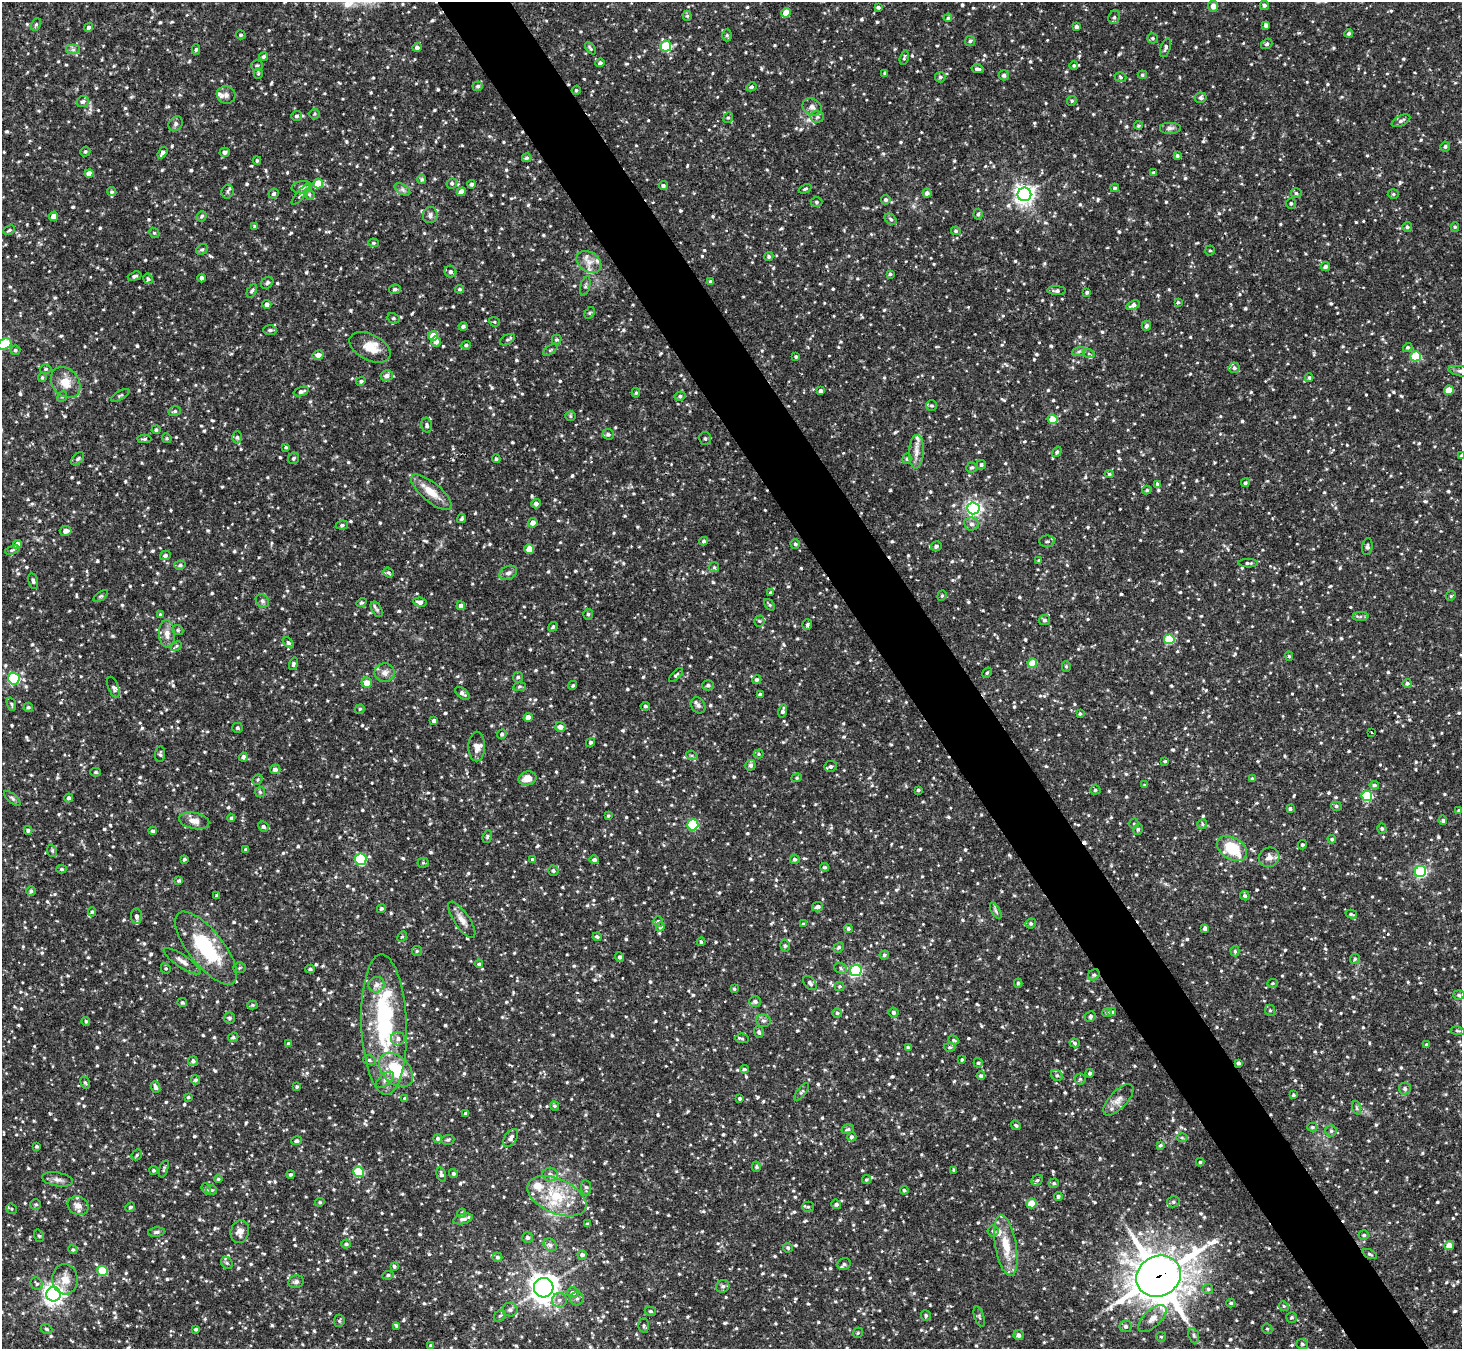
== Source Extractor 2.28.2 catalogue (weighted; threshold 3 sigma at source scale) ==
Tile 6 of 4 x 4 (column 2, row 2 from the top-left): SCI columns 1463-2922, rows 2987-4333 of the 5843 x 5836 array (HDU 1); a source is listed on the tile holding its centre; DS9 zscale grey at full resolution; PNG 1464 x 1351 px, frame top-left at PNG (2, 2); each listed source drawn as its Kron ellipse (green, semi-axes under 4 px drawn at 4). Shown black and unused: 5% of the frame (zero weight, under 2 of 3 exposures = <1% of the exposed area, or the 3 px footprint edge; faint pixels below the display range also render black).
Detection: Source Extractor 2.28.2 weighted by HDU 2 'WHT'; one run over the whole footprint, this tile lists its part. Background 0.123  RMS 0.0073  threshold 0.033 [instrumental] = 3 sigma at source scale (4.5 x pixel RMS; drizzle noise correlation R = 1.50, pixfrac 1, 0.05/0.05 arcsec/px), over >= 5 px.
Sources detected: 1323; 2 inside a brighter object's white glare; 2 cosmic-ray / hot-pixel residue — neither listed nor drawn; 20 inside a brighter listed object's ellipse — not listed separately; of the other 1299, all 500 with FLUX_AUTO >= 1.03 (the completeness limit of this list) listed and drawn (799 fainter detections not listed), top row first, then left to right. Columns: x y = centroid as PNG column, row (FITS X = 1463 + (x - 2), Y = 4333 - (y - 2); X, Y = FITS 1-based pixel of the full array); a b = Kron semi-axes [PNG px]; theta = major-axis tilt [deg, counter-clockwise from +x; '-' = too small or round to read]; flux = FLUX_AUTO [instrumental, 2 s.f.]
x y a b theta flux
1264 5 4 4 - 1.4
1213 6 5 5 - 4.6
878 7 4 3 - 1.4
786 13 5 4 - 11
687 16 5 4 - 1.1
1114 17 7 5 67 1.7
948 18 4 4 - 1.2
36 24 7 4 63 1.2
1266 25 4 4 - 2.3
88 27 4 4 - 1.6
1076 27 4 3 - 2
1349 33 4 4 - 1.3
241 35 5 4 - 1.3
727 35 6 4 -90 1.3
1153 38 5 5 - 1.3
970 41 5 5 - 1.2
1267 44 6 5 - 1.4
666 46 5 5 - 38
417 47 5 4 - 2.2
590 48 7 4 -51 1.2
1165 48 10 4 72 1.9
196 49 5 4 - 1.4
73 50 7 5 0 2
264 56 5 4 - 1.5
904 57 7 3 76 1.2
600 63 4 4 - 2.1
1074 65 4 4 - 1
257 66 6 5 - 1.6
977 69 6 3 -11 1.9
258 73 5 4 - 1.1
885 73 4 3 - 1.5
1004 75 5 5 - 2
1142 75 4 4 - 1
940 77 5 5 - 1.3
1120 77 6 4 -18 1.3
478 86 5 5 - 1.8
751 87 5 4 - 1.2
576 90 4 4 - 1.1
226 95 9 8 - 3.3
1201 98 6 5 - 1.8
1072 101 5 4 - 1.1
83 102 6 5 - 2.1
812 107 10 8 -32 3.3
315 114 5 5 - 1.1
297 116 5 5 - 1.7
728 117 5 4 - 1.2
817 117 7 6 - 1.7
1401 121 10 5 25 2.6
176 124 8 6 55 2
1138 126 4 4 - 1.1
1170 128 11 6 0 2.6
1445 146 5 4 - 1.4
85 152 5 4 - 1.2
225 152 5 4 - 2.2
162 153 6 4 56 1.9
1177 156 4 4 - 1.4
527 158 5 4 - 1.4
257 160 4 3 - 1
89 173 4 4 - 5.1
1154 173 4 3 - 1.1
422 179 4 4 - 1.4
452 183 5 5 - 1.4
318 184 5 4 - 16
471 184 4 4 - 1.9
663 186 4 4 - 1.7
302 187 10 6 6 2.6
1115 188 4 4 - 1.4
402 189 8 5 -31 2
805 189 7 3 25 1.1
112 192 5 4 - 1.2
227 192 7 6 - 1.9
461 192 4 4 - 8
927 193 4 4 - 2.5
1296 193 5 4 - 1.3
274 194 5 4 - 1.6
301 194 13 4 50 2
309 194 6 4 -45 1.4
1024 194 7 7 - 390
1393 194 5 5 - 1.2
886 200 5 4 - 1.5
817 202 6 5 - 1.3
1291 203 5 5 - 1.2
978 214 5 4 - 1.1
430 215 8 7 - 2.7
53 216 5 4 - 4.9
202 216 5 4 - 1.6
891 219 7 4 -40 1.4
255 226 4 3 - 1.1
1407 227 5 5 - 1.3
1455 227 5 4 - 1.1
9 230 6 3 25 1.2
956 231 5 4 - 1
154 233 5 4 - 1.1
373 243 5 4 - 1
202 249 6 5 - 1.4
1210 251 5 5 - 1.1
769 257 4 4 - 1.5
589 262 13 10 -34 6.6
1325 267 5 4 - 2.4
450 272 6 5 - 2.2
890 274 4 4 - 1.1
135 276 7 4 17 1.6
202 278 4 3 - 2.4
148 279 5 5 - 1.3
711 281 3 3 - 1.5
267 283 7 5 44 1.7
585 286 10 4 74 1.6
395 289 6 4 11 1.6
459 289 4 4 - 1.3
252 291 7 4 63 1.4
1057 291 9 4 -3 2.3
1087 292 3 3 - 1.3
1178 302 3 3 - 1
267 304 4 4 - 2.4
1133 305 7 4 27 2.9
590 313 6 4 59 1.1
393 318 6 5 - 1.4
494 322 6 4 -21 1.1
1146 326 5 4 - 1.6
463 327 4 4 - 1.7
270 330 7 5 1 1.4
433 336 5 5 - 11
556 339 5 5 - 1.2
507 340 8 4 31 1.4
436 341 5 5 - 4
5 344 7 5 27 30
466 345 5 4 - 1.3
370 347 22 13 -27 11
1408 347 5 4 - 1.3
15 350 5 4 - 1.3
550 350 8 4 35 1.1
1079 351 7 4 19 1.6
1089 354 6 4 -20 1.1
318 355 5 5 - 3.6
1416 356 5 5 - 33
796 357 3 3 - 1.2
1234 368 5 5 - 1.7
45 369 6 4 -1 1.3
1461 371 13 5 -10 2.1
387 375 6 5 - 3.1
42 378 4 3 - 1
1309 378 4 3 - 1.1
361 381 5 4 - 1.5
66 382 17 13 -50 11
1449 390 5 4 - 15
301 391 8 4 18 2
820 391 4 4 - 1.8
636 393 5 4 - 1.1
120 395 10 4 30 1.4
62 396 6 4 65 1.1
680 396 5 4 - 1.5
931 405 5 5 - 1.4
175 411 6 5 - 1.4
571 416 5 5 - 1
1053 419 5 5 - 19
427 425 8 5 -78 1.7
156 430 4 4 - 1.4
608 434 6 5 - 1.3
237 437 6 5 - 1.5
167 438 5 4 - 1
705 438 6 6 - 1.7
144 439 7 4 -2 1.4
286 447 3 3 - 1.1
916 452 17 7 87 5.6
1057 452 6 4 53 1.3
1461 456 4 4 - 1.3
294 458 6 5 - 1.4
78 459 8 5 45 1.6
496 459 4 4 - 1.2
907 459 5 4 - 1.1
981 465 4 4 - 1.4
972 467 5 5 - 1.4
1109 474 4 4 - 1.1
1245 483 4 4 - 1.2
1158 484 4 4 - 1.6
1147 490 5 4 - 1.1
431 492 25 9 -40 12
536 504 5 4 - 2.6
973 508 6 6 - 210
462 519 5 4 - 1.4
533 523 5 4 - 4.3
971 524 7 6 - 2.5
342 525 6 4 10 1.6
66 531 6 5 - 3.2
704 541 4 4 - 1.4
1047 541 8 5 0 1.8
17 544 4 4 - 4.8
795 544 4 4 - 1.2
936 546 5 5 - 2.2
1367 547 9 5 81 1.8
529 549 5 4 - 9.6
12 550 7 4 18 1.3
165 555 5 4 - 2.1
1039 560 4 3 - 1
1248 563 10 4 -1 1.7
180 565 6 4 12 1.4
714 567 5 5 - 1
389 573 5 4 - 1.3
508 573 9 6 28 2.9
33 581 8 4 -77 1.8
770 593 4 4 - 1.1
101 596 8 4 35 1.3
942 596 5 4 - 1.1
1451 596 5 4 - 1.1
262 601 7 6 - 1.8
420 602 6 4 -8 2.7
361 603 5 4 - 1.2
770 605 6 4 -53 1.1
461 606 4 4 - 3.1
377 609 8 5 -60 1.6
588 614 5 4 - 1.2
160 615 4 4 - 1.3
1360 617 8 4 1 1.5
1044 620 5 5 - 1.8
759 621 5 5 - 1.1
807 624 5 5 - 1.3
553 627 5 4 - 1.2
178 630 6 5 - 1.2
167 634 14 8 -87 5.2
1169 639 5 5 - 38
288 643 7 4 -44 1.2
176 646 6 4 24 1.1
1289 656 4 4 - 1.1
1032 663 5 4 - 19
293 664 6 4 74 1.6
1066 666 5 4 - 1.1
385 673 10 9 - 4.2
987 673 5 3 - 1.1
676 675 9 4 45 1.3
518 677 5 5 - 1.5
14 679 6 6 - 85
757 680 5 4 - 1.8
367 683 5 5 - 7
1407 683 4 4 - 1.5
573 685 5 4 - 1.1
708 685 6 5 - 1.8
113 687 11 5 -69 2
519 687 6 4 6 1.1
462 693 8 4 -39 2.3
760 695 4 3 - 1.8
11 704 7 3 -70 1.1
698 705 8 6 -54 2.4
645 706 5 4 - 1.3
28 707 4 4 - 1.3
360 709 5 4 - 1.1
783 711 7 3 76 2.2
1080 714 3 3 - 1.1
528 717 4 4 - 7.2
434 721 4 3 - 2.2
560 727 5 5 - 3.8
237 728 5 5 - 1.4
1372 732 3 3 - 2
502 734 5 4 - 1.5
590 742 5 4 - 1.5
477 746 15 8 89 4.7
160 754 8 5 85 1.7
759 754 5 4 - 1.1
692 756 6 4 -18 1.1
243 757 4 4 - 2.1
1165 761 4 3 - 1.1
750 765 5 5 - 1.8
831 766 6 5 - 2.1
275 769 5 4 - 2.8
96 772 5 4 - 1.2
527 778 9 7 12 7.2
797 778 5 4 - 1.1
257 779 5 4 - 1
1252 779 3 3 - 1.2
1145 785 4 3 - 1.1
1374 785 4 3 - 1.3
918 790 3 3 - 1.2
1095 790 5 4 - 1
260 792 5 5 - 1.3
1367 796 5 5 - 54
12 798 10 4 -39 1.6
69 798 4 4 - 2.1
1336 806 5 4 - 1.4
1290 809 4 4 - 1.4
1459 810 4 3 - 1.2
608 816 4 3 - 1.1
231 818 4 4 - 1
1443 820 5 4 - 1.5
194 821 15 8 -11 5.6
1134 823 5 4 - 1
1202 824 5 4 - 1.1
693 825 5 5 - 54
263 826 5 5 - 1.7
1382 828 5 4 - 1.3
1138 829 6 4 77 1.4
28 830 4 4 - 1.5
153 831 4 3 - 1.4
487 837 6 4 67 1.3
1332 839 4 4 - 1.3
1302 845 5 4 - 1.1
246 849 4 3 - 1.2
1232 849 16 11 -31 28
52 851 6 5 - 1.2
1269 857 10 9 - 4.5
184 859 3 3 - 1.2
361 859 6 5 - 58
533 859 4 3 - 1.9
795 859 5 4 - 1.7
594 860 5 4 - 2.1
423 863 5 5 - 1.1
825 867 4 4 - 1.2
61 869 5 4 - 1.3
553 871 5 5 - 1.7
1420 872 6 5 - 100
179 881 4 4 - 1.3
31 891 5 5 - 1.2
217 896 4 3 - 2.1
1245 896 5 4 - 1.5
818 907 5 4 - 2.6
381 908 4 4 - 1.3
996 911 9 4 -61 1.6
92 912 4 4 - 1.1
1351 914 6 3 -15 1.3
137 916 7 5 -82 2.2
462 920 21 7 -56 6
658 922 5 5 - 1.3
1031 923 5 5 - 1.5
803 924 4 4 - 1
660 927 5 4 - 1.3
1205 928 4 4 - 2.2
848 929 4 4 - 1.5
402 937 5 4 - 1.1
597 937 4 4 - 1.5
701 942 4 3 - 1.1
785 946 6 5 - 1.3
839 947 5 4 - 1.5
206 948 44 17 -51 52
417 951 5 5 - 1.1
1235 951 5 4 - 1.2
884 955 5 4 - 1.3
620 957 4 4 - 1.7
1355 959 5 5 - 1.1
182 961 22 6 -34 4.9
479 964 4 4 - 1.2
166 968 5 4 - 1
240 968 6 5 - 1.3
841 968 6 5 - 1.3
310 969 5 3 - 1.2
856 970 6 5 - 98
1094 975 6 5 - 1.4
810 983 8 5 -48 2.1
1018 983 4 4 - 1.2
1272 983 5 4 - 1.1
377 985 8 7 - 3.6
839 986 5 5 - 1
734 989 4 3 - 1.2
1459 995 6 5 - 1.4
755 1001 6 5 - 2.2
182 1003 5 4 - 1.3
252 1005 5 4 - 1.1
1270 1010 6 5 - 1.3
894 1012 5 5 - 1.9
1112 1012 4 4 - 1.4
837 1013 5 5 - 1.4
1107 1013 5 4 - 1.2
1090 1016 5 5 - 1.6
230 1018 6 5 - 1.6
86 1021 4 4 - 1.2
763 1021 7 6 - 2.1
384 1024 70 23 -88 77
1458 1031 7 4 -10 1.1
759 1032 6 4 -72 1.8
233 1037 5 4 - 1.3
742 1038 7 5 -7 1.2
398 1039 7 6 - 2.6
954 1040 5 4 - 1.1
289 1043 4 4 - 1.2
1075 1043 5 4 - 1.4
1427 1044 4 3 - 1.1
908 1047 4 3 - 1.3
950 1047 6 4 2 1.1
369 1060 6 5 - 1.5
962 1060 3 3 - 1.2
193 1061 5 4 - 1.9
978 1063 5 4 - 1.3
1238 1063 4 3 - 1.7
744 1069 4 4 - 1.3
396 1070 20 13 -46 28
1090 1073 4 4 - 1.7
1057 1075 6 5 - 1.6
981 1076 4 4 - 1.5
1080 1079 5 5 - 1.1
196 1080 5 4 - 1.3
385 1080 11 5 41 2.7
85 1082 6 4 -62 1.1
297 1086 4 3 - 1.1
156 1087 6 4 -68 2.7
1405 1088 6 6 - 2.2
801 1092 10 4 51 1.6
1293 1095 3 3 - 1.1
188 1097 3 3 - 1.3
405 1099 4 4 - 1.6
740 1099 3 3 - 1.3
1118 1100 20 8 46 6.3
554 1106 5 4 - 1.1
1357 1108 7 4 -71 1.3
466 1114 4 3 - 2.1
1016 1125 5 4 - 1.2
1312 1127 5 4 - 1.1
848 1129 6 5 - 1.6
1331 1131 5 5 - 1.3
852 1137 4 4 - 1.3
511 1138 10 6 57 3.3
1182 1138 6 4 -1 1.1
438 1139 4 4 - 1.5
448 1140 7 5 4 1.2
297 1141 5 4 - 1.7
1160 1145 4 4 - 1.2
37 1146 3 3 - 1.4
137 1155 6 4 47 1.1
1200 1162 4 3 - 1.1
756 1167 5 4 - 1
164 1169 9 3 72 1.2
154 1170 4 3 - 1.3
954 1170 3 3 - 1.1
358 1172 5 5 - 36
291 1174 4 3 - 1.3
453 1174 4 4 - 1.5
550 1174 7 7 - 3.1
441 1175 7 4 -75 2.2
57 1179 15 7 -10 3.6
218 1179 4 4 - 1
866 1180 4 4 - 1.1
1037 1180 6 5 - 1.1
1054 1183 5 5 - 1.4
586 1188 8 5 -85 1.7
206 1189 6 4 -68 1.1
212 1190 5 4 - 1.2
904 1190 4 3 - 1.1
557 1196 31 17 -24 29
1058 1196 4 4 - 1.4
320 1202 5 4 - 1.1
1173 1202 6 5 - 1.6
36 1204 5 5 - 1.4
836 1204 5 4 - 1.4
1032 1204 5 5 - 17
78 1206 11 9 -31 5
130 1207 5 4 - 1.2
808 1207 5 5 - 1.2
12 1209 6 4 -38 1.1
462 1213 4 4 - 1.4
463 1219 10 5 15 3.3
587 1224 4 3 - 1.3
993 1231 5 5 - 1.3
156 1232 8 4 6 1.6
240 1232 11 9 73 5.1
1364 1235 5 4 - 1.3
39 1236 6 5 - 1.3
527 1238 5 5 - 1.9
346 1244 5 4 - 1.5
550 1245 7 5 -44 1.9
1006 1245 31 10 -80 17
1449 1246 4 4 - 9.4
788 1248 5 4 - 1.2
73 1250 5 4 - 1.2
1370 1254 7 4 -24 1.2
582 1255 4 4 - 2.1
497 1257 5 5 - 1.4
227 1263 6 5 - 1.4
844 1264 7 5 26 1.8
394 1266 3 3 - 1.4
103 1271 5 5 - 31
388 1275 6 4 9 1.3
1158 1276 23 20 27 2000
65 1279 15 12 -85 8.7
296 1282 8 6 12 1.9
37 1284 7 5 -47 1.5
723 1286 7 6 - 2.1
544 1288 10 9 - 600
1208 1289 5 5 - 1.1
573 1293 6 5 - 3
53 1294 7 7 - 340
577 1298 7 6 - 2
559 1300 7 7 - 3
1231 1303 4 4 - 1.1
1284 1306 5 4 - 1.1
510 1310 7 7 - 2
650 1311 6 4 -15 1.4
926 1315 5 5 - 1.5
500 1316 6 5 - 1.5
979 1317 10 4 -72 1.5
1291 1317 5 5 - 1.2
1152 1318 17 8 44 6
339 1321 6 5 - 1.1
644 1325 7 5 90 1.7
397 1326 4 4 - 1
1126 1326 6 6 - 1.8
47 1329 6 5 - 1.3
196 1329 4 3 - 1.4
1267 1329 5 5 - 1.2
858 1333 5 4 - 1.1
1018 1335 5 5 - 2.5
1194 1336 8 5 -71 1.5
1161 1337 5 4 - 1.1
1302 1344 6 5 - 1.1
431 1345 3 3 - 1.3
Overlapping masked pixels (flux is a lower limit): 1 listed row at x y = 1158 1276
Isophote crosses this tile's border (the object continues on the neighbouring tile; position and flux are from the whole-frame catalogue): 3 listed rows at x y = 5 344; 1461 371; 1461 456